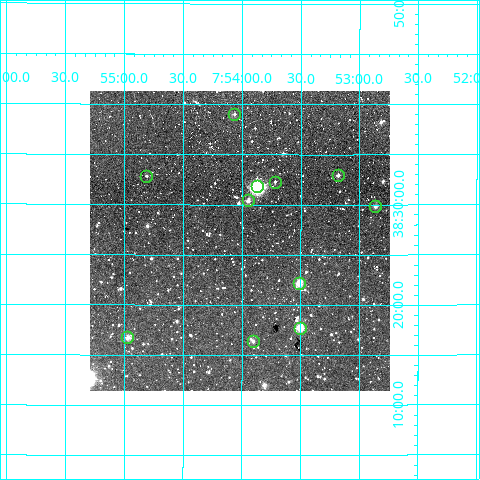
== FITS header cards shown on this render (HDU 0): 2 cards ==
NAXIS1  =                  300
NAXIS2  =                  300

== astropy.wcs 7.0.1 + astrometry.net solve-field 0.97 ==
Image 300 x 300 px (HDU 0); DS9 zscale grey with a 90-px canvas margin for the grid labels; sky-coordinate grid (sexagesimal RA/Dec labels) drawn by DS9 from the SOLVED WCS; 11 Tycho-2 reference stars matched to detected sources circled (green)
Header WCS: RA---TAN/DEC--TAN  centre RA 07:54:01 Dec +38:26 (118.50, +38.44 deg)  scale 6 arcsec/px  FOV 30.0' x 30.0'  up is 0 deg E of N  parity normal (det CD < 0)
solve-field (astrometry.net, Tycho-2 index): VERIFIED the header's WCS against the Tycho-2 star catalogue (verified at 2 index scales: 11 matches each, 0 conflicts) and refined it, rather than solving blind
Solved WCS: RA---TAN-SIP/DEC--TAN-SIP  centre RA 07:54:01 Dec +38:26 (118.50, +38.44 deg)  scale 5.99 arcsec/px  FOV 30.0' x 29.9'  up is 0 deg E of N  parity normal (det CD < 0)
The solver's refit moves the header's centre by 0.92 arcsec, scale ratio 0.9991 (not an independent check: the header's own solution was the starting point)
Tycho-2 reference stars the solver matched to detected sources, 11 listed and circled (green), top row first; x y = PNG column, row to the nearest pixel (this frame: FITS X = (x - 90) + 1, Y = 300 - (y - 91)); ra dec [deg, ICRS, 3 dp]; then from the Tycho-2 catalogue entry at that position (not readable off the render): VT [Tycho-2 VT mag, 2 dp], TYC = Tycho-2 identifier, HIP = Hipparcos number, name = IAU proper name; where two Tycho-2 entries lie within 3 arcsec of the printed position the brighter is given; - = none
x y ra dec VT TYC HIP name
234 114 118.516 +38.651 11.84 2960-259-1 - -
338 175 118.295 +38.549 11.14 2960-275-1 - -
146 176 118.703 +38.547 12.00 2960-287-1 - -
275 182 118.429 +38.538 11.68 2960-245-1 - -
257 186 118.467 +38.530 8.27 2960-314-1 - -
248 200 118.487 +38.507 11.46 2960-243-1 - -
375 206 118.215 +38.497 11.91 2960-153-1 - -
299 283 118.378 +38.369 10.90 2960-1055-1 - -
300 328 118.377 +38.295 10.28 2960-902-1 - -
127 337 118.742 +38.279 11.70 2960-1728-1 - -
253 341 118.476 +38.273 12.61 2960-1470-1 - -